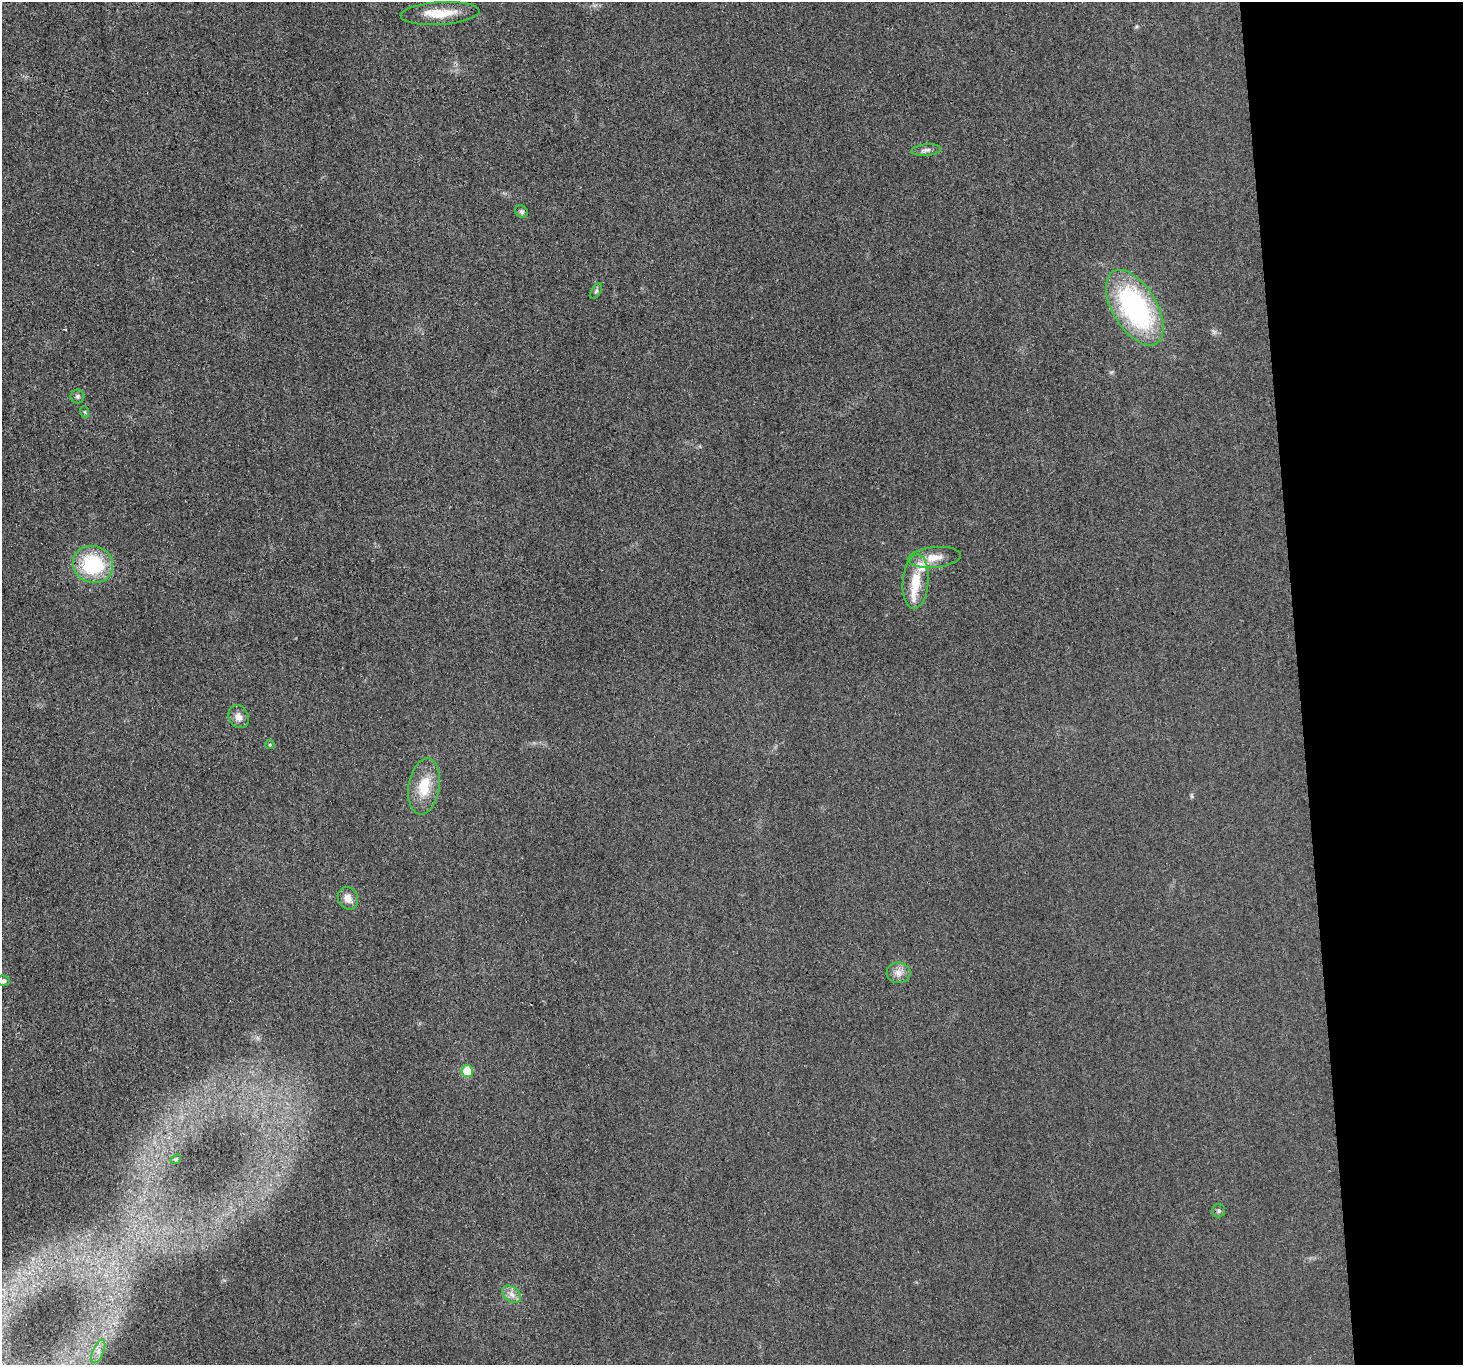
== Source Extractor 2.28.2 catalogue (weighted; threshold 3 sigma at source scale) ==
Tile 6 of 3 x 3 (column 3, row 2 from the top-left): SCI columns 2924-4384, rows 1494-2856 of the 4398 x 4371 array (HDU 1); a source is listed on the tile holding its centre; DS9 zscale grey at full resolution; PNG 1465 x 1367 px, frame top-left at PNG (2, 2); each listed source drawn as its Kron ellipse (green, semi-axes under 4 px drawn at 4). Shown black and unused: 11% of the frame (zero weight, under 3 of 4 exposures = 1% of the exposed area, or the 3 px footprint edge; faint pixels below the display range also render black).
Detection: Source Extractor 2.28.2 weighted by HDU 2 'WHT'; one run over the whole footprint, this tile lists its part. Background 0.0225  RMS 0.0059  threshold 0.0264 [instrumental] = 3 sigma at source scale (4.5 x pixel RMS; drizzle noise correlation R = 1.50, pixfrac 1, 0.05/0.05 arcsec/px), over >= 5 px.
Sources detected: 23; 2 inside a brighter listed object's ellipse — not listed separately; the other 21 listed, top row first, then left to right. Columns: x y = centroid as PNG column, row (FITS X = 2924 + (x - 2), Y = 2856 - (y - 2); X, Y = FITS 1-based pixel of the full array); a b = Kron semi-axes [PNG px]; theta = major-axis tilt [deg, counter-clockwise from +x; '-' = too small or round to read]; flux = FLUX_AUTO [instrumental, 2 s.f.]
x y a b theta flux
440 13 39 11 4 14
926 150 15 5 6 2.5
521 212 7 5 -45 1.3
596 291 9 4 59 1.2
1135 308 42 22 -59 110
77 396 7 7 - 1.4
85 412 6 3 -71 0.6
934 557 26 10 6 8
93 564 20 18 -21 40
916 582 27 13 85 14
239 717 12 10 -62 4.3
270 745 5 4 - 0.96
424 786 28 15 82 17
348 898 12 9 -61 4.4
898 973 12 10 -3 4.4
3 981 6 5 - 1.7
467 1071 6 6 - 15
176 1159 5 4 - 0.87
1219 1211 6 6 - 1.2
512 1294 10 7 -40 3.3
98 1351 12 5 67 3.4
Isophote crosses this tile's border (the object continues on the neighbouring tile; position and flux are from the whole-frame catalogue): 1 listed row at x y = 3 981